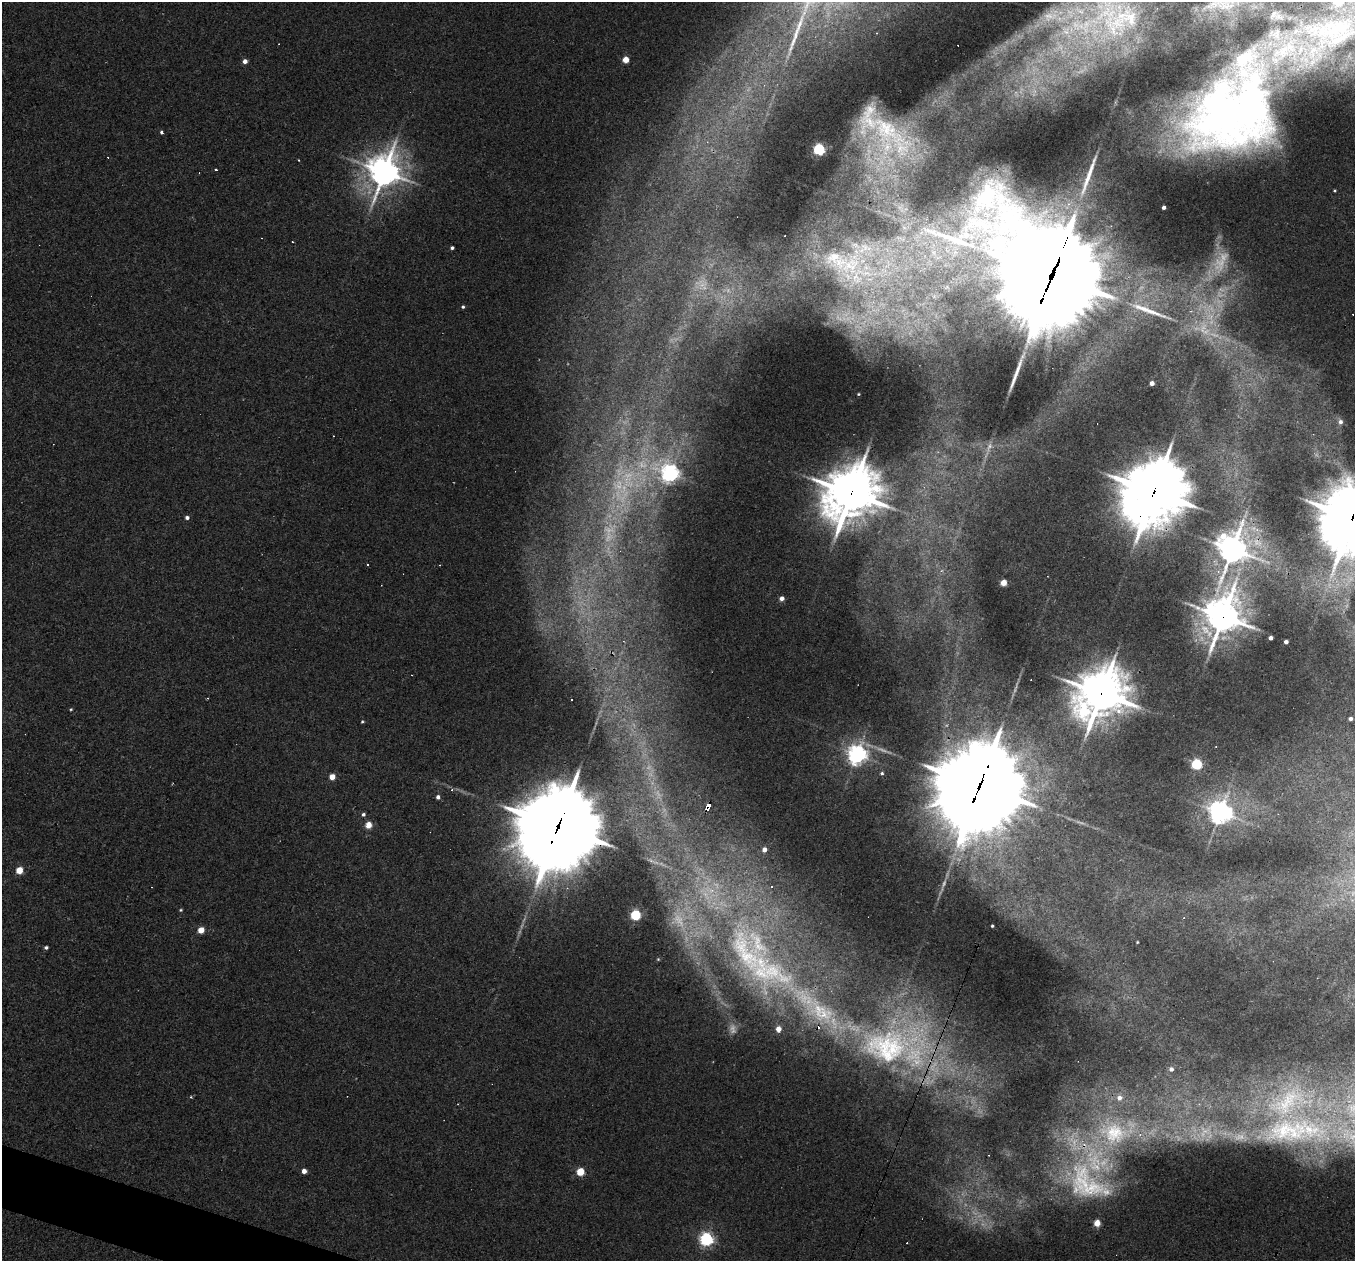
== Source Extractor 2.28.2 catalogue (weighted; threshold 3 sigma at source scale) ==
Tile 7 of 4 x 4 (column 3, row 2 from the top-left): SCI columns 2705-4057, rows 2650-3908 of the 5421 x 5435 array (HDU 1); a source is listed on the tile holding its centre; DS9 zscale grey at full resolution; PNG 1357 x 1263 px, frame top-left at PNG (2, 2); no overlay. Shown black and unused: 1% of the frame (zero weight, under 3 of 4 exposures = <1% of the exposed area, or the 3 px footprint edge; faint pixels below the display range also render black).
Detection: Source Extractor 2.28.2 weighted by HDU 2 'WHT'; one run over the whole footprint, this tile lists its part. Background 0.0283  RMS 0.0036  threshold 0.0162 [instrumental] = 3 sigma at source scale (4.5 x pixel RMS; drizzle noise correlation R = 1.50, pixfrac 1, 0.05/0.05 arcsec/px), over >= 5 px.
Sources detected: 124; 26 too faint to see at this stretch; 12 cosmic-ray / hot-pixel residue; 5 long thin detections or spike segments (spike, bleed or trail) — not listed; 12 inside a brighter listed object's ellipse — not listed separately; the other 69 listed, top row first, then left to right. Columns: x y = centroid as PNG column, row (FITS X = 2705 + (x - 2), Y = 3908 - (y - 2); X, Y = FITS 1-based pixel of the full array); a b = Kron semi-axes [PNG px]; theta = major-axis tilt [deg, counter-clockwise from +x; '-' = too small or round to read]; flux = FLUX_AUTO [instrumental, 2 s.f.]
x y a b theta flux
1225 5 31 20 20 12
1085 25 92 36 14 77
1340 27 18 13 67 5.9
626 60 4 4 - 7.7
245 61 4 4 - 2.3
1232 111 87 68 48 280
886 129 53 26 -58 45
161 132 4 3 - 0.79
819 149 5 5 - 61
299 160 3 2 - 0.26
384 172 12 11 - 580
1164 207 4 3 - 1.4
452 248 4 3 - 0.88
848 265 84 71 -15 92
1051 275 46 39 -89 8200
463 307 4 3 - 0.63
1144 309 53 8 -19 11
1152 383 4 4 - 2.5
858 394 3 2 - 0.36
1340 422 7 7 - 1.8
670 473 7 7 - 180
1154 492 28 24 51 1500
851 493 20 17 45 1400
187 518 5 4 - 1.1
1352 518 30 26 76 1500
1232 549 11 10 - 550
367 564 3 2 - 0.31
1003 583 4 4 - 7.6
781 598 4 4 - 2.3
1223 616 14 12 70 790
1271 638 4 4 - 1.6
1286 642 4 4 - 1.7
1101 694 21 17 43 1000
571 700 3 3 - 4.4
71 709 3 3 - 0.39
1350 719 4 3 - 1.3
362 722 4 3 - 0.47
857 755 7 6 - 240
1196 764 5 5 - 44
882 773 5 4 - 0.67
332 777 4 4 - 5.3
979 785 34 28 59 5400
452 790 4 4 - 0.62
438 797 4 4 - 1.3
708 806 8 4 67 25
1220 812 8 7 - 360
363 814 5 4 - 0.83
368 825 4 4 - 8.6
558 826 32 25 60 4900
764 849 4 4 - 2.5
19 870 5 4 - 9.8
772 887 3 2 - 0.41
181 910 4 3 - 0.43
635 915 5 5 - 39
1184 918 4 3 - 0.38
992 926 3 3 - 0.58
201 930 5 4 - 6.6
1137 942 3 2 - 0.34
46 947 4 3 - 0.79
658 959 4 4 - 0.35
766 970 73 56 -32 86
887 1046 88 54 1 110
1171 1069 4 4 - 1.6
1289 1131 98 42 2 92
1115 1132 64 41 7 65
304 1171 4 4 - 2.7
580 1172 5 5 - 15
1086 1183 66 44 -45 48
706 1239 6 6 - 89
Overlapping masked pixels (flux is a lower limit): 14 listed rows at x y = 1232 111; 886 129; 1051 275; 1154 492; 851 493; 1352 518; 1232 549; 1223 616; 1101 694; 979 785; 708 806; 558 826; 887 1046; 1086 1183
Isophote crosses this tile's border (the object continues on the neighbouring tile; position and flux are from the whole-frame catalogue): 4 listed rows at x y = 1225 5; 1232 111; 886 129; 1352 518